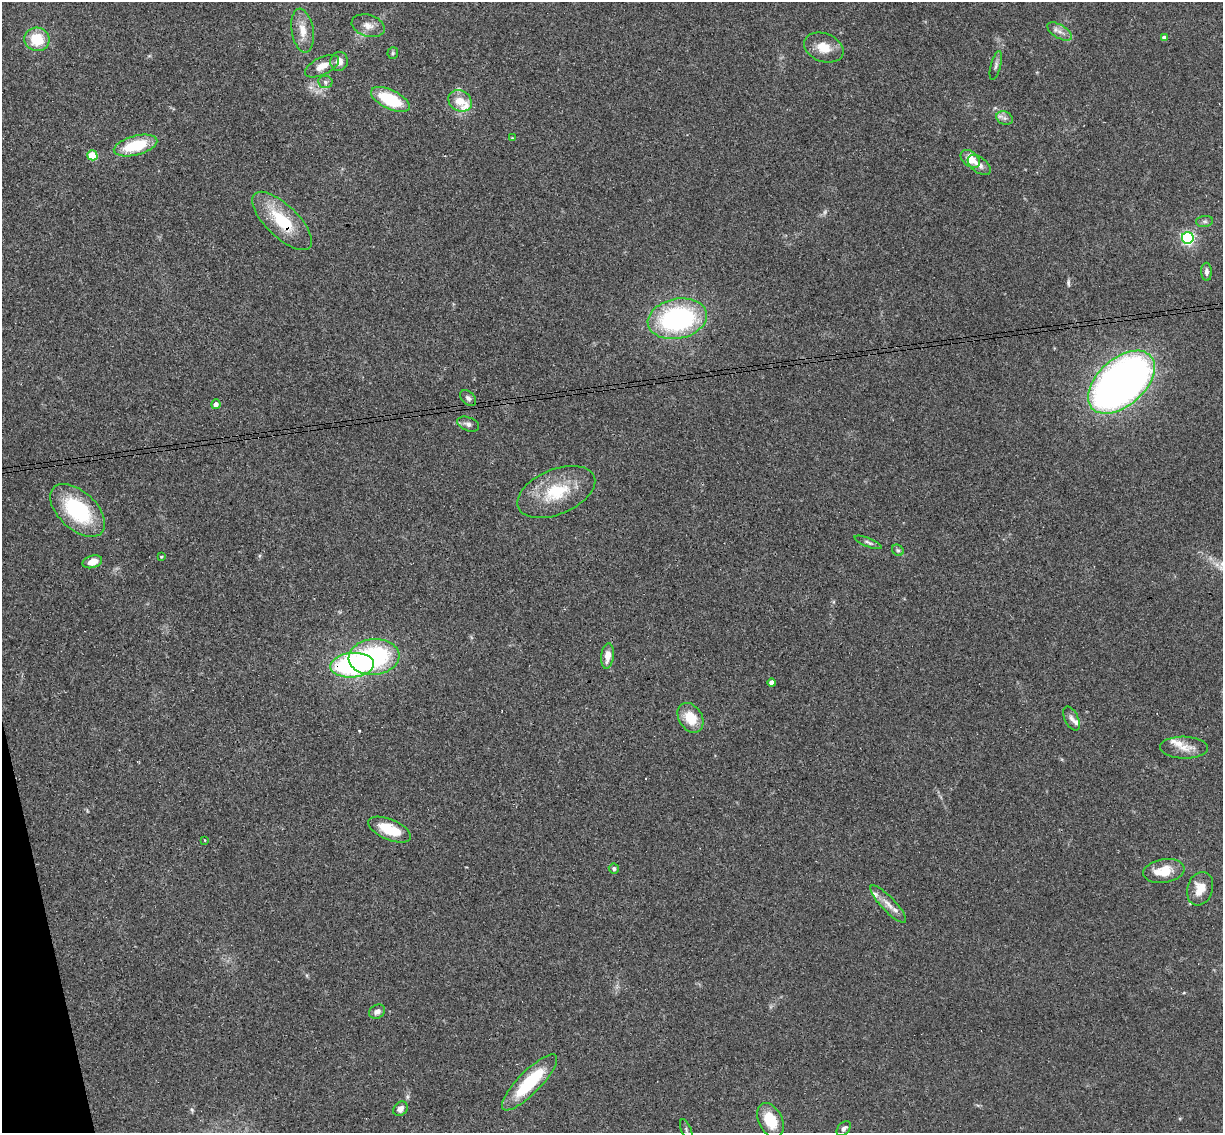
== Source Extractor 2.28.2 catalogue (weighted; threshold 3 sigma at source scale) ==
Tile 7 of 4 x 4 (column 3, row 2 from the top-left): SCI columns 2499-3719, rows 2412-3542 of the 4999 x 4935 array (HDU 1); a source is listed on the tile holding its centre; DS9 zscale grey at full resolution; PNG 1225 x 1135 px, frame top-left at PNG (2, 2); each listed source drawn as its Kron ellipse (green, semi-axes under 4 px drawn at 4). Shown black and unused: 2% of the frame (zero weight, under 3 of 4 exposures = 6% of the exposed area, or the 3 px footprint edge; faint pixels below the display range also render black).
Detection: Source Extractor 2.28.2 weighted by HDU 2 'WHT'; one run over the whole footprint, this tile lists its part. Background 0.163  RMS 0.0072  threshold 0.0322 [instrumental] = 3 sigma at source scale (4.5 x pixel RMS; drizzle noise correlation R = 1.50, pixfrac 1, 0.05/0.05 arcsec/px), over >= 5 px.
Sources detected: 61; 1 too faint to see at this stretch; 1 cosmic-ray / hot-pixel residue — neither listed nor drawn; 6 inside a brighter listed object's ellipse — not listed separately; the other 53 listed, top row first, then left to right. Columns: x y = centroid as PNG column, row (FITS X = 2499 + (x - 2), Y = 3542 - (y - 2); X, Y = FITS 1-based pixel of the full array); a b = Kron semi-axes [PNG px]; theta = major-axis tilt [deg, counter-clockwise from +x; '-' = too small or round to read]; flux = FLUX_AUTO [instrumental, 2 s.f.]
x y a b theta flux
368 26 17 10 -17 6.3
303 31 22 11 -81 10
1060 32 14 6 -30 4.4
1164 38 4 4 - 3.1
37 39 12 11 - 22
824 48 20 14 -20 12
393 53 6 5 - 1.1
339 61 9 8 - 5.9
322 66 18 8 26 7.4
996 66 15 5 76 2.3
325 82 7 6 - 1.9
390 100 21 9 -26 35
460 101 12 10 -31 12
1004 118 8 6 -21 2.6
512 138 3 3 - 0.5
135 145 22 9 15 32
92 155 5 5 - 27
970 159 11 7 -39 11
979 165 13 7 -36 4.2
282 221 38 16 -44 33
1205 221 8 5 5 1.8
1188 238 6 6 - 140
1206 272 9 5 -89 2.5
677 319 30 20 12 110
1121 382 39 23 41 430
468 398 9 6 -42 2.2
216 404 5 4 - 3.5
468 424 11 6 -22 2.9
556 492 41 22 23 35
78 510 33 19 -43 58
868 542 14 4 -22 2.1
898 550 6 5 - 1.3
161 557 3 2 - 0.71
92 562 10 6 17 7.8
607 656 13 6 83 7.3
374 657 25 18 5 88
352 665 22 12 4 130
771 683 4 4 - 4.6
690 718 16 11 -57 17
1071 719 12 6 -64 3.2
1184 748 24 11 -2 9.3
390 830 23 10 -23 20
205 840 2 2 - 0.67
614 869 5 5 - 1.6
1164 871 21 12 9 17
1200 889 17 12 72 11
888 904 25 7 -46 6.6
377 1012 8 6 31 3.5
530 1082 38 11 46 44
400 1109 8 6 42 3.7
770 1120 18 12 -63 20
844 1129 8 5 47 2.3
686 1130 11 5 -67 1.7
Overlapping masked pixels (flux is a lower limit): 3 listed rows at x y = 282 221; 1121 382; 352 665